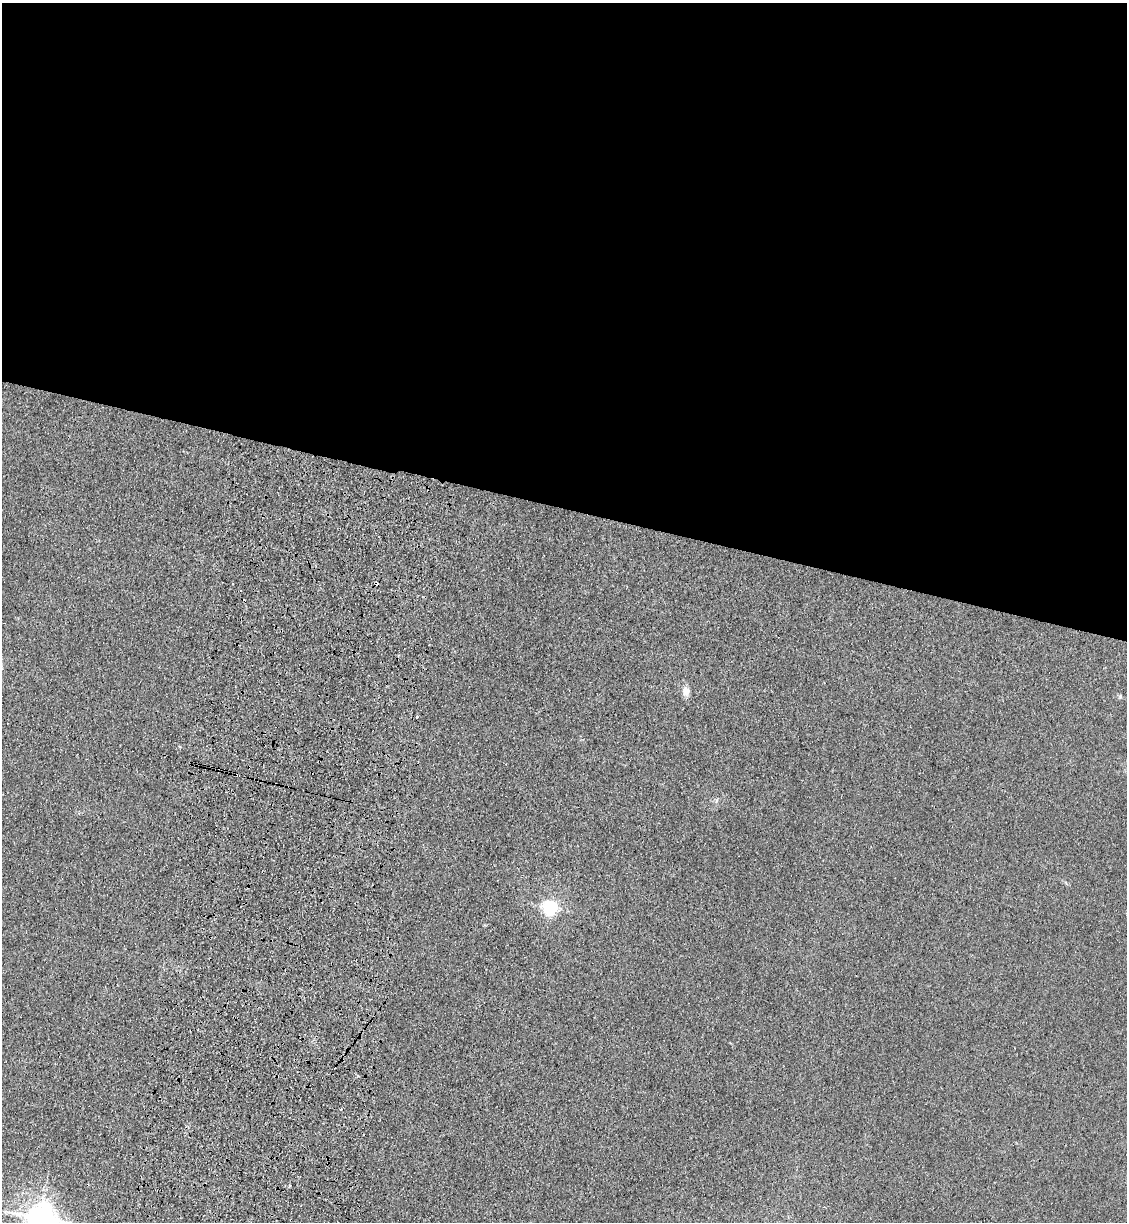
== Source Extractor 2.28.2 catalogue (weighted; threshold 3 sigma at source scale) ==
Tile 3 of 4 x 4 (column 3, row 1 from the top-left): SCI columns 2485-3609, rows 3685-4904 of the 5085 x 4929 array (HDU 1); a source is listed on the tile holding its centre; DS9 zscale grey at full resolution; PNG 1129 x 1224 px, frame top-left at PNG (2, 3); no overlay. Shown black and unused: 42% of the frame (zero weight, under 3 of 4 exposures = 6% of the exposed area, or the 3 px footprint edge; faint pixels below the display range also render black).
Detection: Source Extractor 2.28.2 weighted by HDU 2 'WHT'; one run over the whole footprint, this tile lists its part. Background 0.0311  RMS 0.0056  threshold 0.0251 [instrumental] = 3 sigma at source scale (4.5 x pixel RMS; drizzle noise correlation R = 1.50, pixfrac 1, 0.05/0.05 arcsec/px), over >= 5 px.
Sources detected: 10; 3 cosmic-ray / hot-pixel residue — not listed; the other 7 listed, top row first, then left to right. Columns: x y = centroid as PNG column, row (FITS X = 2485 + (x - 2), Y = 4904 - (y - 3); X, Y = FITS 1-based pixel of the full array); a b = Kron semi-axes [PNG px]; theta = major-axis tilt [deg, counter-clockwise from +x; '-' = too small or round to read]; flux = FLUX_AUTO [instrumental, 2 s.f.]
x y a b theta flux
376 584 3 3 - 5.5
686 691 11 8 -83 3.8
1120 696 6 4 -72 0.72
417 717 3 3 - 0.73
550 907 6 6 - 130
341 1109 3 3 - 1.7
39 1217 9 8 - 710
Overlapping masked pixels (flux is a lower limit): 1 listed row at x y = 376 584
Isophote crosses this tile's border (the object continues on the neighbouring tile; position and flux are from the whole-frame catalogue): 1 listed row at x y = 39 1217